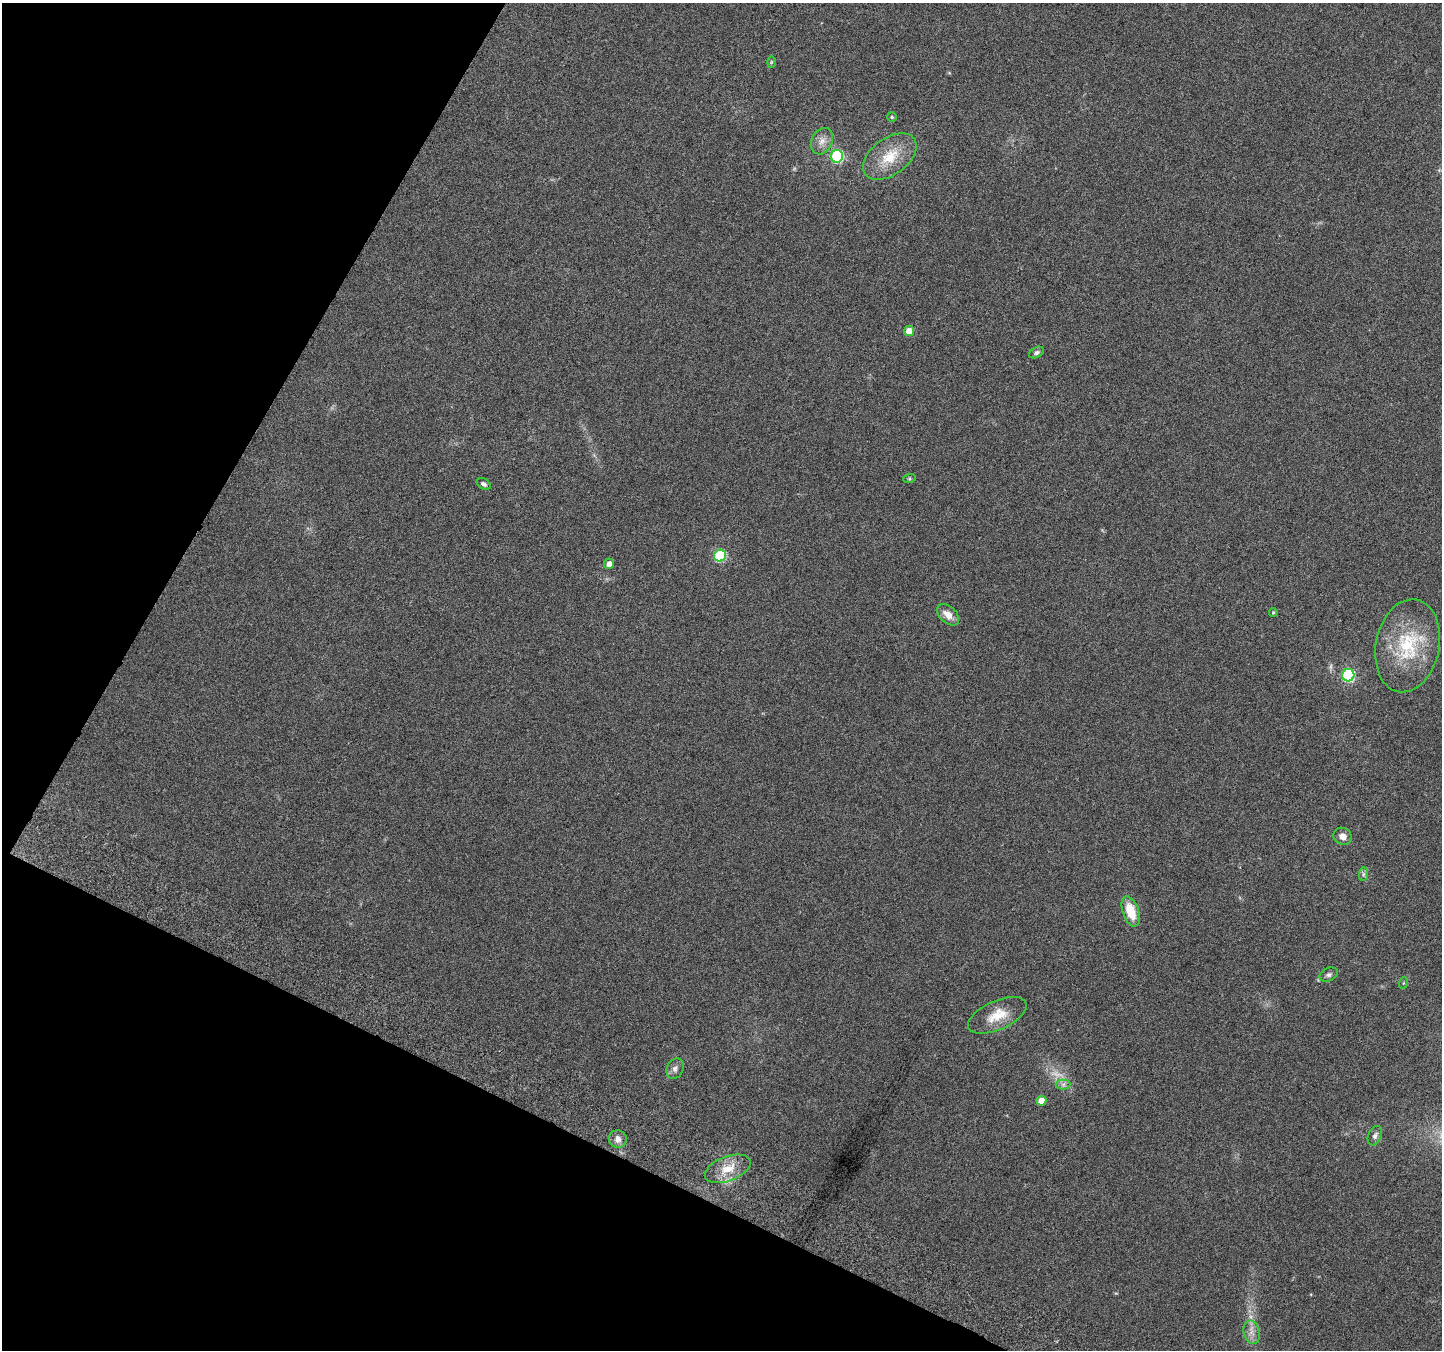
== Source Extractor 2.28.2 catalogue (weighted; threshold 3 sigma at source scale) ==
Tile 9 of 4 x 4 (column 1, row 3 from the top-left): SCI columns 31-1470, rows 1602-2949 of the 5825 x 5965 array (HDU 1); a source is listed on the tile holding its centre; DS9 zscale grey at full resolution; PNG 1444 x 1352 px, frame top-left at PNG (2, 3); each listed source drawn as its Kron ellipse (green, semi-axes under 4 px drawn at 4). Shown black and unused: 24% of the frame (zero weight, under 3 of 6 exposures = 3% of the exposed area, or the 3 px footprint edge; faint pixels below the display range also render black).
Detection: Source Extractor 2.28.2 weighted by HDU 2 'WHT'; one run over the whole footprint, this tile lists its part. Background 0.0353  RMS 0.0041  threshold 0.0166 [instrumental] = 3 sigma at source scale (4.09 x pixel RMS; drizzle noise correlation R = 1.36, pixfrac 0.8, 0.0396/0.0396 arcsec/px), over >= 5 px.
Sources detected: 30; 2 too faint to see at this stretch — neither listed nor drawn; the other 28 listed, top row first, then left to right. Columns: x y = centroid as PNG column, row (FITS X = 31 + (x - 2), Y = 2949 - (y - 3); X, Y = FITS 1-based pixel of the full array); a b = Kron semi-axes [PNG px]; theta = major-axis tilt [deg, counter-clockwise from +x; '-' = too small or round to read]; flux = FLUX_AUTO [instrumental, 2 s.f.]
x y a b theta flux
771 62 6 4 89 0.46
892 117 5 4 - 0.52
822 141 14 10 63 3.1
837 156 6 6 - 44
890 157 30 18 36 12
909 331 5 5 - 5.5
1036 352 8 5 26 1.1
909 479 6 4 18 0.53
484 484 7 5 -32 1
720 556 6 6 - 31
609 564 5 5 - 2.3
1273 612 4 3 - 0.39
948 615 13 8 -42 3.5
1407 646 47 31 78 26
1348 675 6 6 - 46
1343 836 9 8 - 2.6
1363 874 7 4 89 0.89
1131 911 16 8 -71 8.9
1329 975 9 6 24 1.1
1403 983 6 3 71 0.44
997 1015 31 14 24 8.5
675 1069 10 8 64 1.6
1063 1084 7 5 1 1.2
1041 1101 5 4 - 4.5
1375 1136 10 6 67 1.3
618 1139 9 8 - 2.2
728 1169 24 12 21 7.7
1252 1332 12 8 -74 2.5